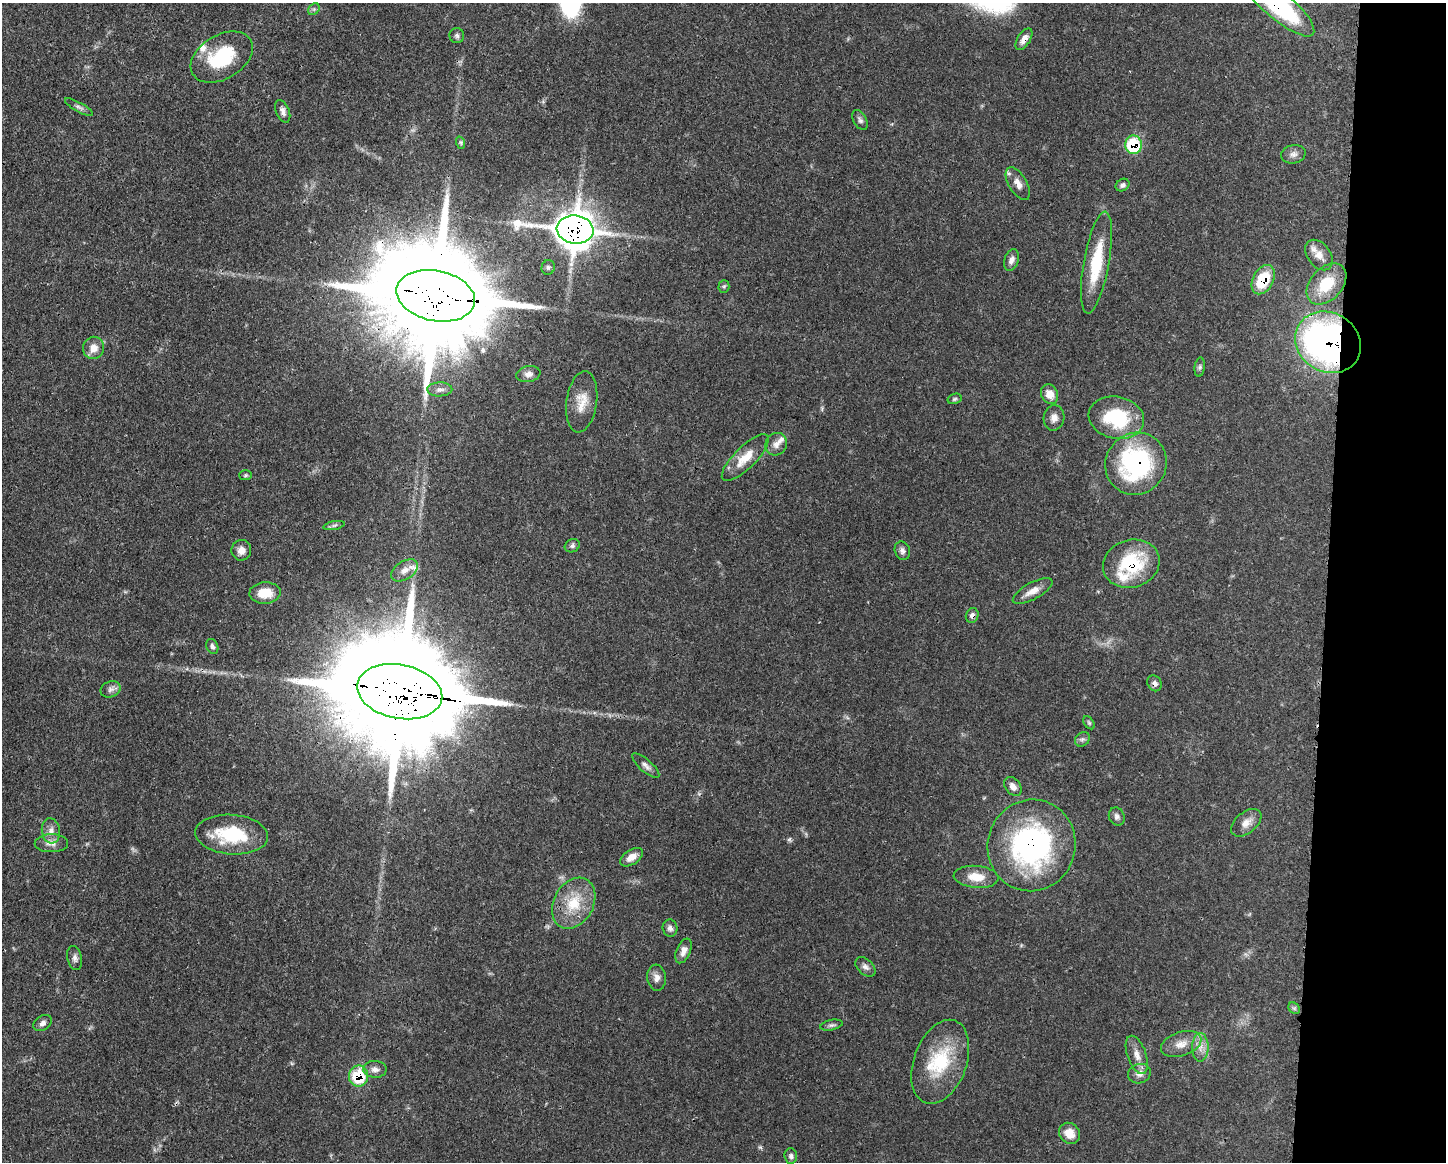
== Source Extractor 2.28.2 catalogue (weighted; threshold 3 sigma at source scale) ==
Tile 9 of 3 x 4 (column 3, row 3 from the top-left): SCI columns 3007-4450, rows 1161-2320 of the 4678 x 4645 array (HDU 1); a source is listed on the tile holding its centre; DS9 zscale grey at full resolution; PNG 1448 x 1164 px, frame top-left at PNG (2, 3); each listed source drawn as its Kron ellipse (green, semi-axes under 4 px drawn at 4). Shown black and unused: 8% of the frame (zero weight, under 3 of 4 exposures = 1% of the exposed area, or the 3 px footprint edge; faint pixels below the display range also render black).
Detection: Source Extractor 2.28.2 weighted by HDU 2 'WHT'; one run over the whole footprint, this tile lists its part. Background 0.0581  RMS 0.0033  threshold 0.015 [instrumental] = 3 sigma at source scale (4.5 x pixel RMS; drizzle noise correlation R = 1.50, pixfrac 1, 0.05/0.05 arcsec/px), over >= 5 px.
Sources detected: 84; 1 inside a brighter object's white glare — neither listed nor drawn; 4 inside a brighter listed object's ellipse — not listed separately; the other 79 listed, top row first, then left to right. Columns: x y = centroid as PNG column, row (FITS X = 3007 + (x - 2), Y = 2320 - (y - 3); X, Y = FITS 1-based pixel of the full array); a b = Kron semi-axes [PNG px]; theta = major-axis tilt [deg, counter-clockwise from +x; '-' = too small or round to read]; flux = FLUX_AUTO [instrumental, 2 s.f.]
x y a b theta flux
1279 5 45 14 -40 39
314 9 6 5 - 0.6
457 36 7 7 - 0.91
1024 39 12 6 57 2.5
222 57 34 22 31 20
79 107 16 4 -29 1.1
283 111 12 6 -68 1.4
860 120 11 6 -60 1.1
461 143 6 4 -72 0.52
1134 145 9 8 - 16
1293 154 12 9 14 1.8
1018 184 18 9 -59 3
1122 185 7 6 - 0.94
575 230 18 14 -7 680
1319 255 17 11 -53 3.8
1011 260 11 7 69 1.7
1096 262 51 12 80 16
548 267 7 6 - 0.78
1263 280 16 10 62 13
1326 284 23 16 47 11
724 286 6 5 - 0.56
436 296 40 25 -12 11000
1328 342 34 29 -30 140
94 348 11 10 - 3.3
1200 367 10 5 83 0.81
528 374 12 8 10 1.8
440 389 12 7 2 1.5
1050 394 10 8 -63 3.3
954 399 7 5 17 0.59
582 402 31 15 82 6.4
1054 418 13 10 78 2.2
1116 418 28 21 -13 22
776 444 11 10 - 2.3
745 458 31 11 45 6.6
1136 464 32 30 50 49
245 475 6 5 - 0.55
334 525 11 4 11 0.8
572 546 8 6 27 0.91
241 550 10 10 - 2.2
902 551 9 7 -71 1.3
1131 564 29 24 17 21
405 570 15 9 33 2.6
1033 591 22 8 28 3.4
265 593 15 10 3 6.6
972 615 7 6 - 1.3
212 646 8 5 -66 1
1155 683 8 6 -59 1.2
111 689 10 7 22 1.5
400 692 43 27 -11 13000
1089 723 7 4 -54 0.6
1082 739 8 6 42 0.97
646 766 17 6 -41 1.6
1013 786 11 7 -51 2.1
1117 816 9 7 -66 1.2
1246 823 17 10 39 3.1
51 831 13 9 -82 2.5
232 835 36 20 -5 20
51 843 16 9 0 2.5
1032 845 46 44 71 73
632 857 13 7 32 2.9
976 877 22 11 -5 5.9
574 903 27 20 61 11
670 928 9 7 -78 1.4
683 951 13 7 68 2.3
75 958 12 7 -77 1.4
865 967 12 7 -42 1.4
657 978 13 9 -84 2.2
1294 1008 6 5 - 0.6
43 1023 10 7 33 1.4
831 1025 11 5 12 0.94
1181 1044 21 12 18 4.4
1200 1047 14 8 89 2.9
1137 1055 20 9 -71 3.2
940 1062 44 26 70 21
375 1069 12 8 -1 1.9
1139 1074 12 9 18 2.3
359 1076 10 9 - 13
1069 1133 11 9 -48 4.3
791 1156 8 6 -87 0.94
Overlapping masked pixels (flux is a lower limit): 14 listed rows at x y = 1279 5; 1024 39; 1134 145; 575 230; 1263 280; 436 296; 1328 342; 1136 464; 1131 564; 972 615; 1155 683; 400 692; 1032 845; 359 1076
Isophote crosses this tile's border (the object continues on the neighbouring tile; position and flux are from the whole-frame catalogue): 1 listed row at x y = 1279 5